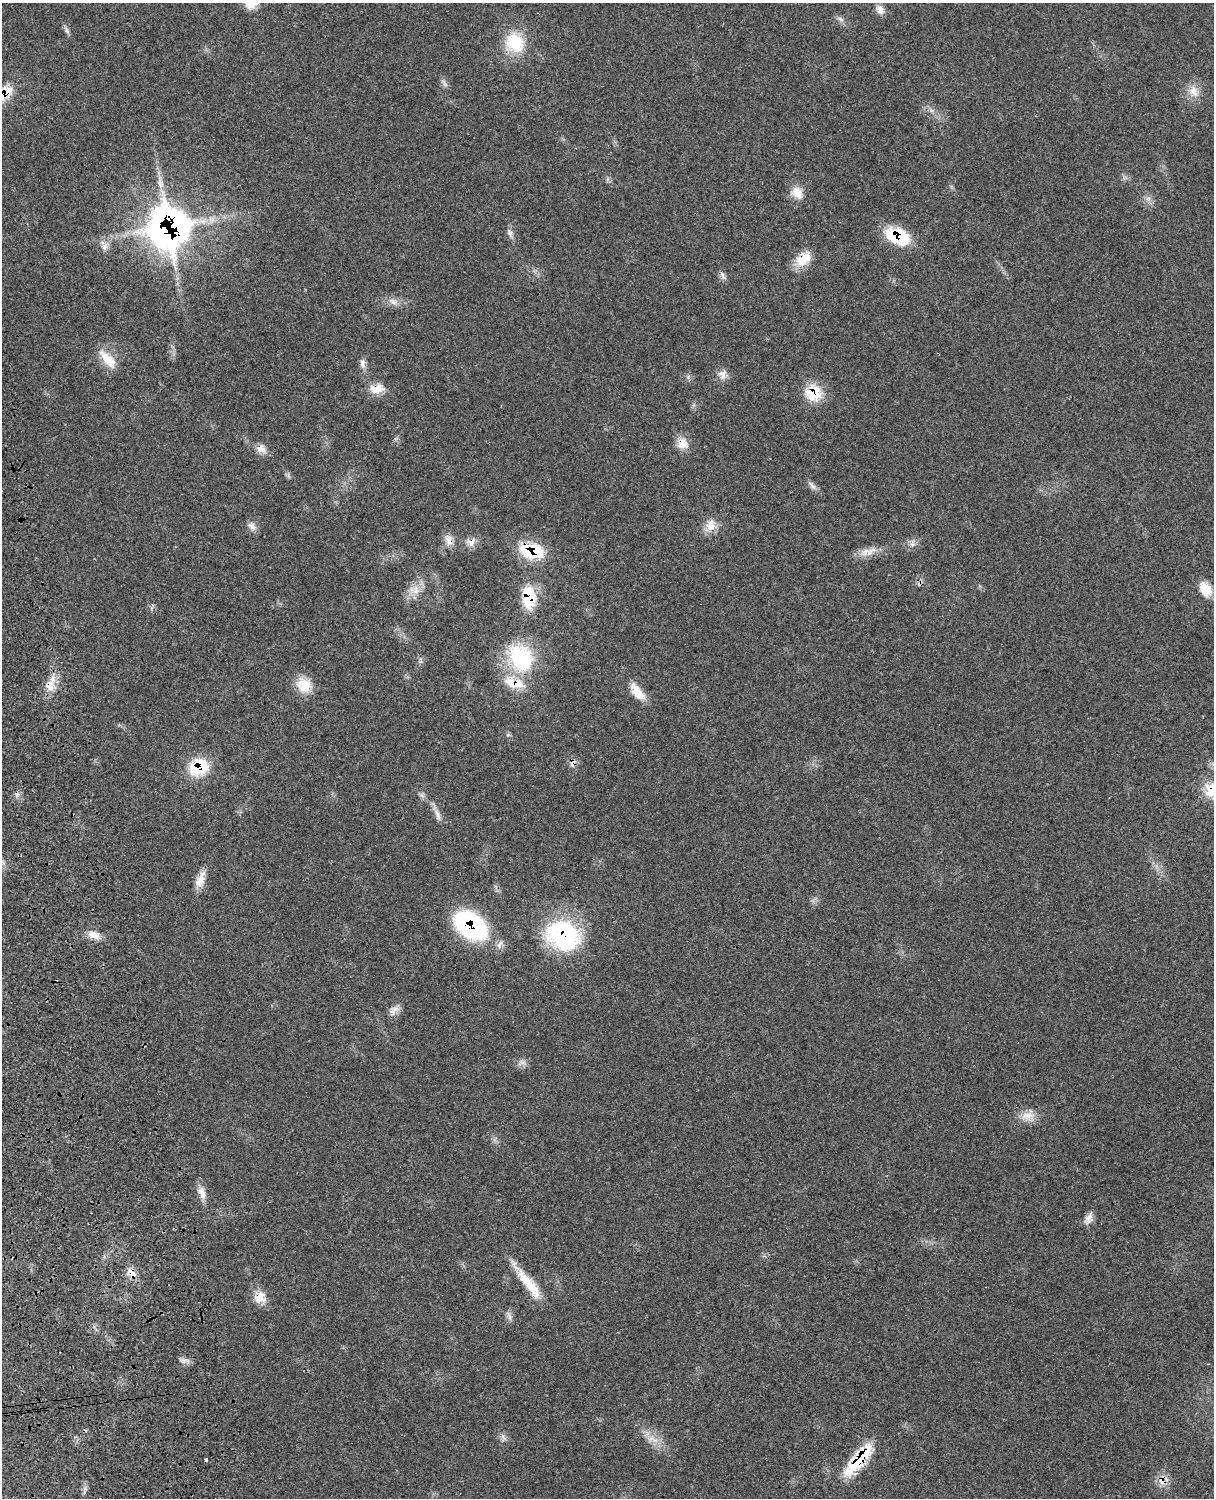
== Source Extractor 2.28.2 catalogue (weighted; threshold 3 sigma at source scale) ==
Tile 7 of 4 x 3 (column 3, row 2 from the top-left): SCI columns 2545-3756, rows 1776-3271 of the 5091 x 4932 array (HDU 1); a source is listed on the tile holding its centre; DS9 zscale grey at full resolution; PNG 1216 x 1500 px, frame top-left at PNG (2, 3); no overlay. Shown black and unused: <1% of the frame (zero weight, under 3 of 4 exposures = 6% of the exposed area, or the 3 px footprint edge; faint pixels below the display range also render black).
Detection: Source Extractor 2.28.2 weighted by HDU 2 'WHT'; one run over the whole footprint, this tile lists its part. Background 0.0766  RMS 0.0058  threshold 0.0259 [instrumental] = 3 sigma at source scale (4.5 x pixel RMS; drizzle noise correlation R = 1.50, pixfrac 1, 0.05/0.05 arcsec/px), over >= 5 px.
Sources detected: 64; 3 cosmic-ray / hot-pixel residue — not listed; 1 inside a brighter listed object's ellipse — not listed separately; the other 60 listed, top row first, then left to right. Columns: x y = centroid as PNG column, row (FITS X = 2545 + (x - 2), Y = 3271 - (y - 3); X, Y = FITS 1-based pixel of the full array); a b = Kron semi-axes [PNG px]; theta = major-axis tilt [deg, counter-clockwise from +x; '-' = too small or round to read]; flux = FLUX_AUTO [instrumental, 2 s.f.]
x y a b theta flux
252 3 17 12 30 8.1
880 9 13 9 -56 3.6
841 19 10 6 -37 2
67 30 12 5 -62 1.6
515 43 28 24 -56 22
445 83 13 4 -53 1.7
1193 91 17 11 -65 6.4
4 93 28 14 39 14
797 193 17 13 -50 7.1
1148 198 7 5 1 1.6
168 227 29 27 -85 320
510 233 10 7 -54 2.3
897 236 28 16 -22 26
105 246 10 7 69 2.9
803 259 22 14 36 11
722 276 13 5 -67 2
393 302 12 7 -32 3.2
108 360 29 12 -48 11
362 363 13 7 89 2.9
723 375 14 9 82 3.9
377 389 21 12 8 7.7
813 393 22 21 - 16
682 443 15 14 - 6.7
261 449 13 12 - 4.4
812 485 15 6 -49 2.6
711 525 19 12 63 7.2
252 526 14 8 -37 2.9
449 540 14 9 -85 4.6
471 542 13 11 -27 4
912 544 7 4 -18 1.5
531 551 29 17 -9 26
871 551 19 8 40 5.1
1205 589 17 12 -56 9.8
415 591 16 11 -77 6.4
529 597 28 15 -87 21
521 658 37 30 -60 45
304 685 20 18 -58 11
50 686 18 12 82 8.1
637 692 25 11 -53 9.2
199 767 24 19 25 22
1211 790 20 19 - 13
437 814 18 7 -71 3.7
201 879 23 10 69 6.9
470 925 34 22 -34 78
94 935 17 9 -24 5.6
563 936 42 34 -23 61
394 1010 17 8 35 3.8
522 1062 10 5 -27 2.1
1028 1116 20 12 0 7.2
202 1193 19 9 -74 5
1089 1218 16 9 66 3.8
132 1274 12 10 -51 4.6
529 1284 48 11 -52 16
260 1297 15 13 -78 7.9
509 1317 10 4 -82 1.9
184 1360 9 5 0 1.9
503 1437 13 5 -59 1.9
652 1439 18 8 -22 6.3
206 1460 4 3 - 1.1
858 1460 47 14 50 28
Overlapping masked pixels (flux is a lower limit): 20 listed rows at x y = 4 93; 168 227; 897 236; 803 259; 377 389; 813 393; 682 443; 261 449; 449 540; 471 542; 531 551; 529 597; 50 686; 199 767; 1211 790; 470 925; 563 936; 132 1274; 260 1297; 858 1460
Isophote crosses this tile's border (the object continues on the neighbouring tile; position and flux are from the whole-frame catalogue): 3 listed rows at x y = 252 3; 4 93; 1211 790